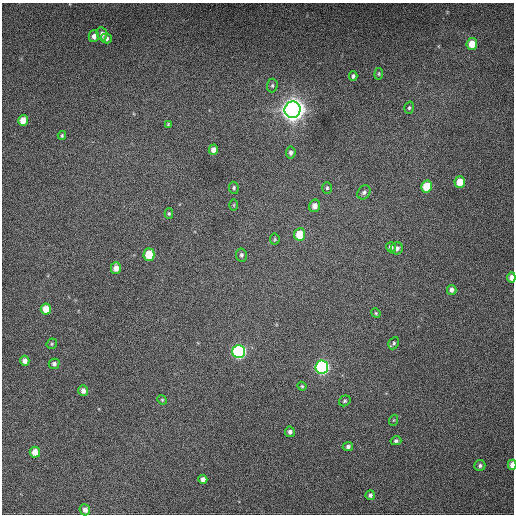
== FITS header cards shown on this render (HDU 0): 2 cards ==
NAXIS1  =                  512 / Axis length
NAXIS2  =                  512 / Axis length

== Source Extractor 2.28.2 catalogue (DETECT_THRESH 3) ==
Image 512 x 512 px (HDU 0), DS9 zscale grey, 1 PNG px = 1 image px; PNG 516 x 516 px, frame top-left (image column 1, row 512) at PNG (2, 3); each listed source drawn as its Kron ellipse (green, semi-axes under 4 px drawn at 4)
Background 508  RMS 22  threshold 64.8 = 3 sigma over >= 5 px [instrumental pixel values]
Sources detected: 53; all 53 listed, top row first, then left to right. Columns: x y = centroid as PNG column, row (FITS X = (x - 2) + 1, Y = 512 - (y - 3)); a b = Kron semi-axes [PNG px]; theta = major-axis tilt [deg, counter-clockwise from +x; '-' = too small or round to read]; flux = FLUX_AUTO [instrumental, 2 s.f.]
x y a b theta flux
102 34 7 5 -79 5.0e+03
94 36 6 5 - 6.8e+03
106 38 5 5 - 3.8e+03
472 44 6 5 - 2.0e+04
379 74 6 4 84 1.8e+03
353 76 4 3 - 2.4e+03
272 85 7 5 87 2.5e+03
409 108 6 4 73 2.3e+03
293 110 8 8 - 1.7e+06
23 120 5 5 - 1.9e+04
168 124 4 4 - 1.4e+03
62 135 4 3 - 1.8e+03
213 150 5 4 - 7.5e+03
291 152 6 5 - 3.9e+03
460 182 6 5 - 2.7e+04
427 186 6 5 - 3.9e+04
234 188 6 4 -81 2.7e+03
327 188 6 5 - 2.4e+03
364 192 7 6 - 4.0e+03
234 205 5 3 - 1.4e+03
314 206 6 5 - 9.6e+03
169 213 5 4 - 2.0e+03
300 234 6 5 - 3.1e+04
275 239 5 5 - 2.0e+03
391 247 5 5 - 4.3e+03
397 248 6 6 - 5.1e+03
149 255 6 5 - 4.2e+04
241 255 6 5 - 3.4e+03
116 268 6 5 - 1.2e+04
511 277 5 4 - 7.3e+03
452 290 5 4 - 5.2e+03
46 309 5 5 - 2.2e+04
376 313 5 4 - 1.8e+03
394 343 6 5 - 2.5e+03
52 344 5 5 - 1.8e+03
239 351 6 6 - 3.2e+05
25 361 5 4 - 7.0e+03
54 364 5 5 - 3.8e+03
322 367 6 6 - 3.7e+05
302 386 4 4 - 1.6e+03
83 391 5 5 - 7.8e+03
162 400 5 4 - 1.7e+03
345 401 6 5 - 2.2e+03
394 420 5 3 - 1.3e+03
290 432 5 5 - 4.3e+03
396 441 5 4 - 3.1e+03
348 446 5 4 - 3.9e+03
35 452 5 5 - 1.7e+04
480 465 5 5 - 3.6e+03
512 465 5 3 - 1.3e+04
203 479 4 4 - 6.7e+03
370 495 5 4 - 3.7e+03
85 510 6 5 - 8.1e+03
At the frame edge (FLAGS 8, measured only in part): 2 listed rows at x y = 511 277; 512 465